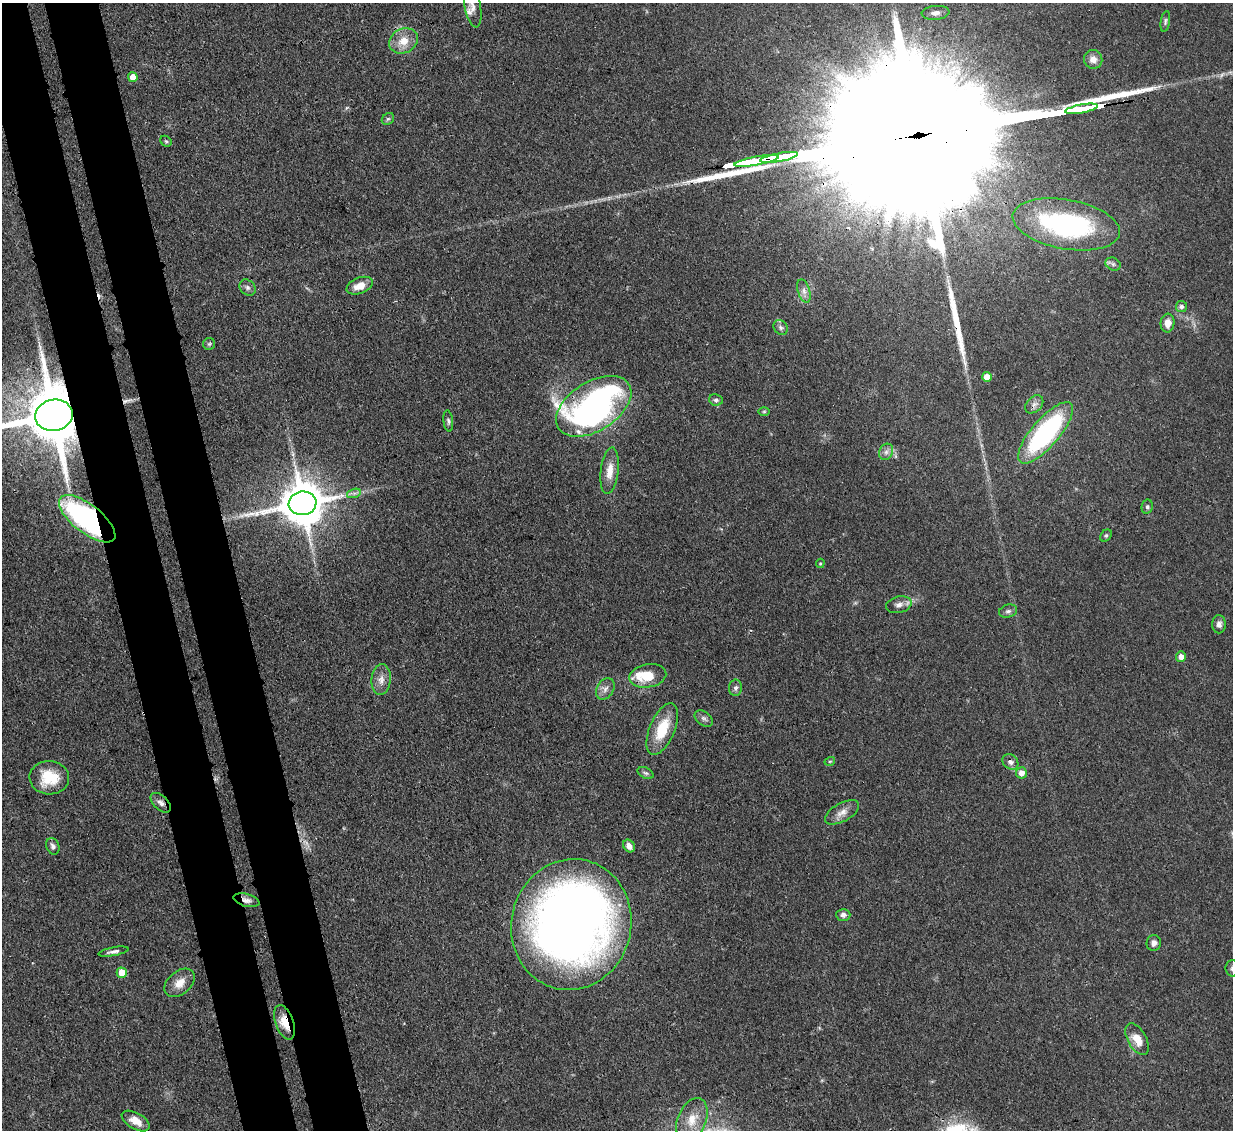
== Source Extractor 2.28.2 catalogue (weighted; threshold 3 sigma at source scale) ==
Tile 11 of 4 x 4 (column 3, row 3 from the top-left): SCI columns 2542-3772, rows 1342-2469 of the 5081 x 5061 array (HDU 1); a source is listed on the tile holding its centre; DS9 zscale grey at full resolution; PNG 1235 x 1132 px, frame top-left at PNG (2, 3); each listed source drawn as its Kron ellipse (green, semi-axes under 4 px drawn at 4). Shown black and unused: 9% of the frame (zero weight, under 3 of 4 exposures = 9% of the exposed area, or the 3 px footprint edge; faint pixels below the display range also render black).
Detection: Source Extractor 2.28.2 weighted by HDU 2 'WHT'; one run over the whole footprint, this tile lists its part. Background 0.0967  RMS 0.0047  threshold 0.021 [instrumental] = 3 sigma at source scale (4.5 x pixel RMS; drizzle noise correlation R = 1.50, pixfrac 1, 0.05/0.05 arcsec/px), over >= 5 px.
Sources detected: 77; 1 too faint to see at this stretch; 1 inside a brighter object's white glare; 2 cosmic-ray / hot-pixel residue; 4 long thin detections or spike segments (spike, bleed or trail) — neither listed nor drawn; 2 inside a brighter listed object's ellipse — not listed separately; the other 67 listed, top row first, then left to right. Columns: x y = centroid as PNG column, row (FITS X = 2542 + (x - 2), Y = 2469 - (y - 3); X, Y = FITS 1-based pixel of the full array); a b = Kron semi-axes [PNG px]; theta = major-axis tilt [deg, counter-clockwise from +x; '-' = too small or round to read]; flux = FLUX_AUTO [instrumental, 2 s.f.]
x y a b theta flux
473 7 21 8 -79 3.5
936 13 14 7 5 2.8
1165 21 10 4 81 1
403 41 15 12 29 7.6
1093 59 9 9 - 3.7
133 77 5 5 - 6.1
1081 109 17 3 10 1300
388 119 6 5 - 0.93
166 141 6 5 - 0.68
779 157 19 3 11 2200
757 161 22 3 10 2200
1066 224 54 24 -10 79
1113 264 8 6 -28 1.2
360 286 14 8 21 5.5
247 287 9 7 -45 1.7
804 291 12 6 -73 2.4
1181 306 5 5 - 1.3
1168 323 9 7 86 3.9
781 327 8 6 -54 1.4
209 344 6 6 - 0.81
987 377 5 5 - 6.2
716 400 7 5 -10 1.2
1034 404 10 7 45 2.3
594 406 42 24 32 180
764 411 6 4 1 0.66
54 415 19 15 9 4600
448 421 11 5 -83 1.2
1046 433 39 13 49 79
886 452 8 6 63 1.9
610 471 23 9 83 6.5
354 493 7 4 18 1.2
302 503 14 12 10 2000
1147 507 7 5 78 0.97
87 519 34 14 -38 110
1106 536 7 5 49 0.83
820 563 4 4 - 0.58
899 605 13 8 13 2.8
1008 611 9 6 18 1.5
1219 624 9 7 -89 2.1
1181 656 5 5 - 2.8
648 676 18 11 11 12
381 680 15 9 84 3.9
736 688 8 6 87 1.5
605 689 11 8 59 2.7
704 719 10 6 -38 1.6
662 729 27 12 67 16
830 761 5 3 - 0.45
1010 762 8 7 - 2.1
646 773 8 5 -26 1.1
1021 773 5 5 - 3.6
49 778 20 16 -4 15
161 803 12 7 -43 2.4
842 812 19 9 29 4.3
53 846 8 6 -68 1.7
629 846 7 5 -54 3
246 900 13 6 -15 2.3
843 915 7 6 - 1.8
571 925 66 60 76 470
1154 943 8 7 - 2.1
113 952 15 4 10 1.9
1232 968 8 7 - 1.3
122 973 5 5 - 10
179 983 17 11 41 5.6
284 1022 18 9 -70 7.7
1137 1039 17 9 -60 6.4
692 1120 22 14 68 9.7
136 1121 15 8 -30 5
Overlapping masked pixels (flux is a lower limit): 10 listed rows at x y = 779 157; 757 161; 594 406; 54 415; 302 503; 87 519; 648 676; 161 803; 246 900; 284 1022
Isophote crosses this tile's border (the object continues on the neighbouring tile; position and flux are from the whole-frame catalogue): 3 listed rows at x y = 473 7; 54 415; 1232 968